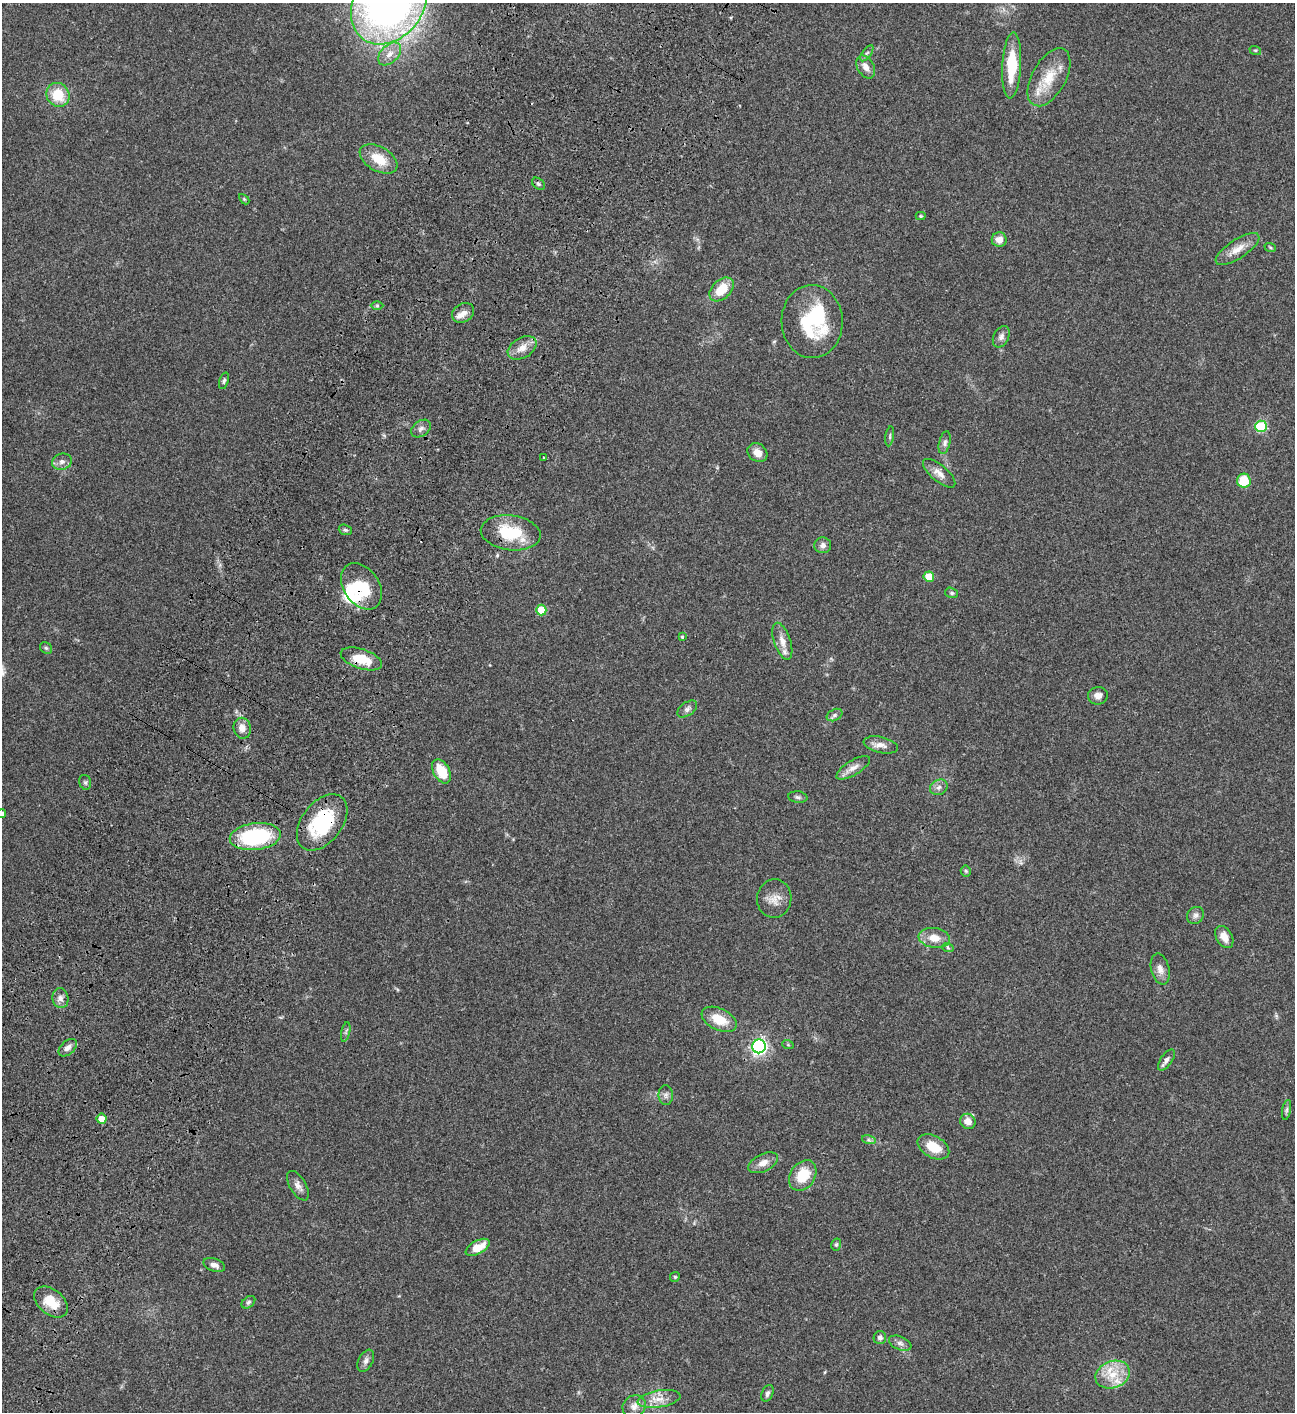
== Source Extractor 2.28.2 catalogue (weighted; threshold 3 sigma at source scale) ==
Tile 7 of 4 x 4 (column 3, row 2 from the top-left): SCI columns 3090-4382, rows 3023-4432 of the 6050 x 6048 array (HDU 1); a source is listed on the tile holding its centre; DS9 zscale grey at full resolution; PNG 1297 x 1414 px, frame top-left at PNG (2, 3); each listed source drawn as its Kron ellipse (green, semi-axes under 4 px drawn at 4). Shown black and unused: <1% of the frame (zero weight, under 3 of 4 exposures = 13% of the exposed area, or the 3 px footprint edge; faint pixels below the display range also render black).
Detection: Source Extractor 2.28.2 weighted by HDU 2 'WHT'; one run over the whole footprint, this tile lists its part. Background 0.0636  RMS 0.0058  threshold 0.0261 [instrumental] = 3 sigma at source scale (4.5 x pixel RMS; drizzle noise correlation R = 1.50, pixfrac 1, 0.05/0.05 arcsec/px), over >= 5 px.
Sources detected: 97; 6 inside a brighter listed object's ellipse — not listed separately; the other 91 listed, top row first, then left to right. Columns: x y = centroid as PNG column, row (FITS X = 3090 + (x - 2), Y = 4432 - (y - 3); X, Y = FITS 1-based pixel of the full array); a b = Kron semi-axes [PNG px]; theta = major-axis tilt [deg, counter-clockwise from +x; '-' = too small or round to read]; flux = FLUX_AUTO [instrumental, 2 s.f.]
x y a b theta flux
389 3 44 34 55 340
1255 50 6 3 -18 0.6
867 53 9 4 55 1.3
390 54 14 8 44 4.8
1012 66 33 9 87 20
866 67 12 8 -61 4.2
1049 77 32 17 61 15
58 95 12 11 - 14
379 159 20 12 -30 12
538 184 7 5 -41 1.1
244 199 6 4 -45 0.6
921 216 5 4 - 0.65
999 240 7 7 - 4
1270 247 6 3 -19 0.67
1238 249 25 9 33 6.7
722 289 14 9 45 12
377 306 6 4 0 0.83
463 313 12 9 31 3.3
812 321 36 30 -88 40
1001 337 11 7 63 2.4
522 348 15 10 30 5.4
224 381 9 4 71 1.1
1261 426 6 5 - 38
421 429 11 7 36 2.2
890 436 10 3 82 0.93
945 443 11 5 76 1.9
757 453 10 8 -38 4.5
544 457 3 3 - 1.5
62 462 10 8 16 2.5
939 473 20 8 -40 4.4
1244 481 7 7 - 13
345 530 7 5 -18 0.97
511 533 30 17 -7 24
823 545 8 8 - 2.2
929 577 5 5 - 13
361 586 25 17 -56 20
952 593 6 5 - 1.1
541 610 5 5 - 16
682 637 4 4 - 0.63
782 641 19 8 -71 5
46 648 6 5 - 0.92
361 659 21 10 -18 13
1098 696 10 9 - 3.2
687 709 11 6 36 2
835 715 8 5 27 1.4
242 728 10 8 -76 4.6
881 745 17 8 -13 4
853 768 19 7 31 4.1
441 771 13 8 -61 14
85 782 8 6 -74 1.2
939 787 9 7 28 2.3
798 797 9 5 -8 1.3
2 814 4 4 - 1.9
322 822 32 20 53 38
255 837 25 13 7 49
966 871 5 5 - 0.76
774 898 19 17 82 6.5
1195 915 9 8 - 2
1224 937 12 8 -59 5.1
934 938 16 10 -9 7.1
948 948 6 3 -20 0.67
1160 969 16 9 -76 3.8
60 998 10 8 -78 2.6
719 1019 19 11 -26 11
346 1032 10 4 77 1
788 1045 6 3 -19 0.61
759 1046 7 6 - 150
68 1048 11 6 42 2.6
1166 1060 12 5 55 2.3
666 1095 10 7 -89 2
1287 1110 10 4 79 1.3
102 1119 5 5 - 5.1
968 1121 8 7 - 5
869 1140 7 4 -18 1.1
933 1147 17 10 -30 12
763 1163 16 8 25 4.5
803 1175 16 12 56 15
298 1186 16 8 -59 3.2
836 1245 6 5 - 0.91
478 1247 13 6 28 9.4
214 1265 11 6 -18 2.7
675 1277 5 4 - 0.7
51 1302 19 12 -39 12
248 1302 8 5 40 1.2
880 1338 6 6 - 1.8
900 1343 12 6 -23 2.2
366 1361 12 7 63 2.3
1113 1375 17 13 21 11
767 1393 9 5 68 1.6
659 1399 22 8 9 6.4
634 1406 12 10 37 3.7
Overlapping masked pixels (flux is a lower limit): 5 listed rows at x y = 511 533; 361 586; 361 659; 322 822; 255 837
Isophote crosses this tile's border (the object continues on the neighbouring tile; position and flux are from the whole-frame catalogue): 2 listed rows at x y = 389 3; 2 814